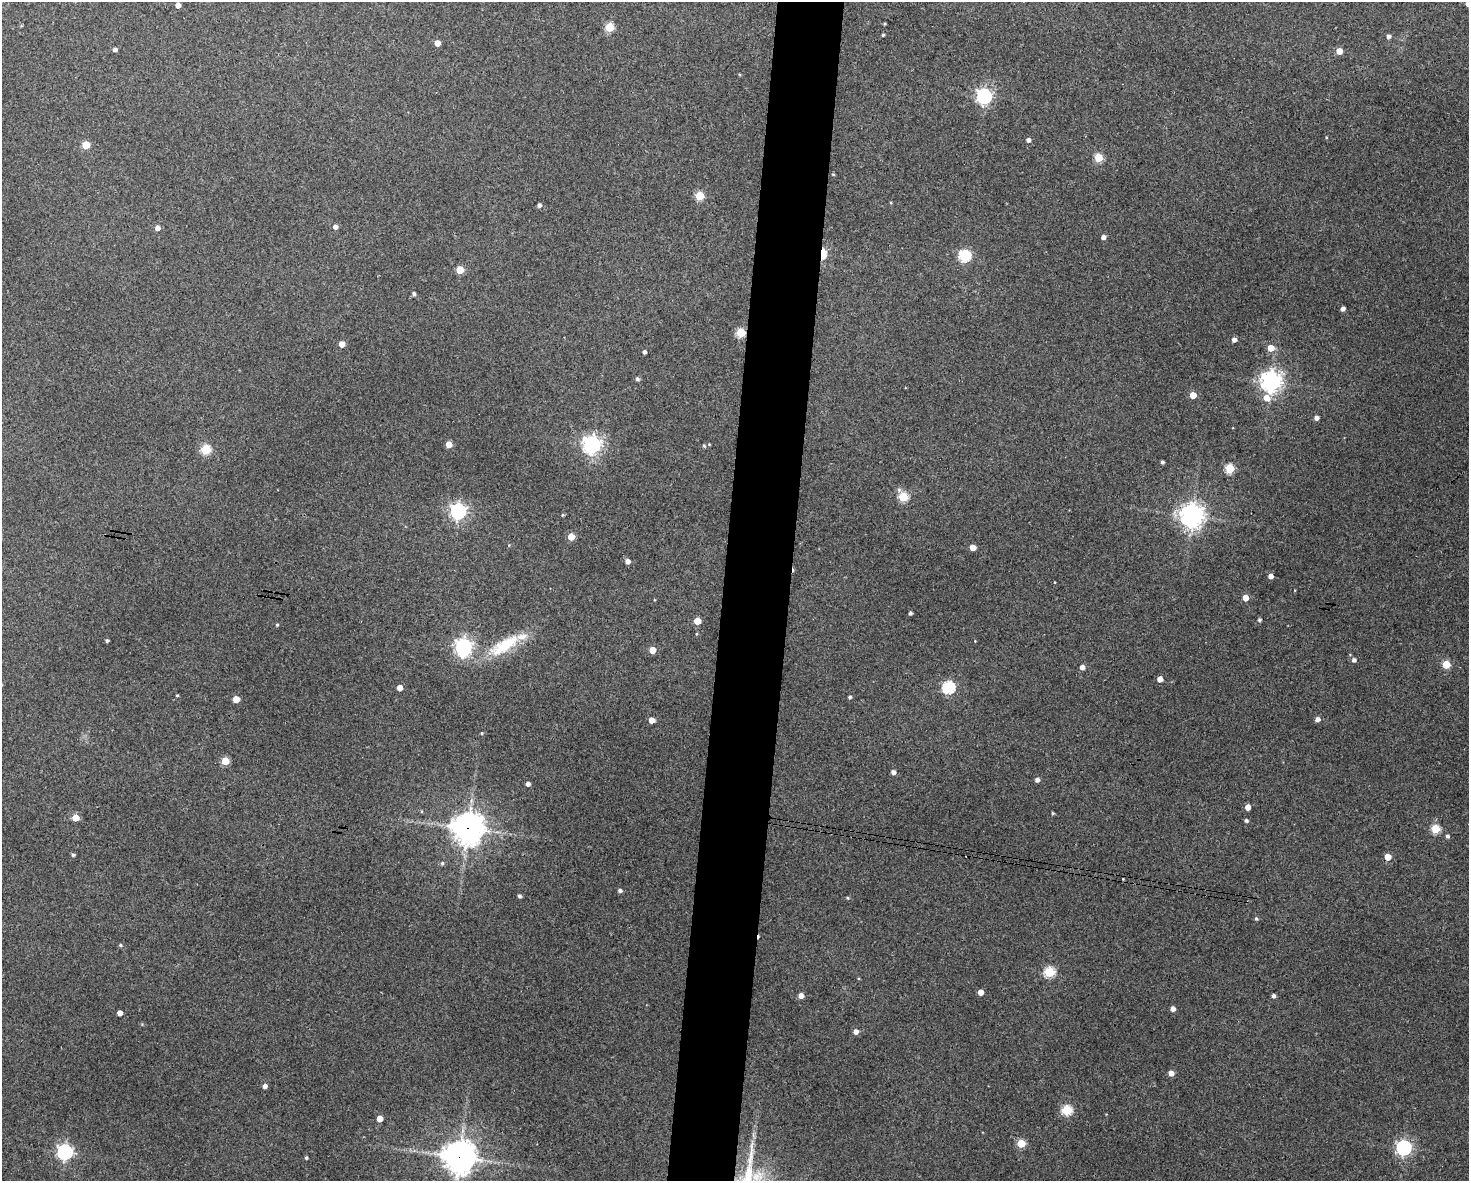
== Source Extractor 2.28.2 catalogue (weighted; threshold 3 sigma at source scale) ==
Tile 8 of 3 x 4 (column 2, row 3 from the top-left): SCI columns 1582-3048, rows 1185-2363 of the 4744 x 4723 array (HDU 1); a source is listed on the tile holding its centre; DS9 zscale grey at full resolution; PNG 1471 x 1183 px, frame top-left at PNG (2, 2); no overlay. Shown black and unused: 5% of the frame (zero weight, under 3 of 4 exposures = <1% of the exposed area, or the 3 px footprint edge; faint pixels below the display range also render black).
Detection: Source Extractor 2.28.2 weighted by HDU 2 'WHT'; one run over the whole footprint, this tile lists its part. Background 0.124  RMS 0.0062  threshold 0.0281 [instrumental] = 3 sigma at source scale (4.5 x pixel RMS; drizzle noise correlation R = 1.50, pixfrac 1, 0.05/0.05 arcsec/px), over >= 5 px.
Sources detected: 109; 2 cosmic-ray / hot-pixel residue — not listed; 1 inside a brighter listed object's ellipse — not listed separately; the other 106 listed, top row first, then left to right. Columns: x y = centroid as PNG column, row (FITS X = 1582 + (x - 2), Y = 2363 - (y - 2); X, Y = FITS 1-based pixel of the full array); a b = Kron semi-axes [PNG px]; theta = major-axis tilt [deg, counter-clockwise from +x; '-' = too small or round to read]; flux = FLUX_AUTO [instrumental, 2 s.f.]
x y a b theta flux
1468 4 5 5 - 1.9
178 5 4 4 - 4
884 24 4 3 - 0.63
610 27 5 5 - 32
883 35 3 3 - 0.72
1388 36 4 4 - 2
437 43 4 4 - 5.7
115 49 4 4 - 2.1
1339 51 4 4 - 8.2
984 96 6 6 - 200
1326 137 4 3 - 0.47
1028 140 4 4 - 2.2
86 145 5 5 - 19
1098 158 5 5 - 26
833 174 4 4 - 0.67
700 196 5 5 - 27
539 205 4 4 - 1.9
335 227 5 5 - 2.6
157 228 5 5 - 3.3
1103 237 4 4 - 2.6
823 253 9 5 -90 16
964 256 6 6 - 68
460 270 5 5 - 19
414 294 4 4 - 1.5
1343 309 4 4 - 2.5
741 333 5 5 - 33
1234 340 4 4 - 2.7
342 344 5 4 - 6.6
1271 348 5 5 - 8.6
644 352 4 3 - 1.4
637 379 5 4 - 1.5
1271 381 7 7 - 410
1193 395 5 4 - 9.6
1267 398 7 6 - 7.3
1316 418 4 4 - 2.7
449 444 5 4 - 7.7
592 444 7 7 - 290
704 446 5 4 - 0.88
205 449 5 5 - 42
1162 462 4 3 - 1.3
1230 468 5 5 - 33
903 497 6 5 - 35
458 511 6 6 - 200
563 515 4 4 - 0.65
1192 516 8 8 - 520
571 537 5 5 - 12
973 547 5 4 - 7
627 561 5 5 - 3.1
1270 576 4 4 - 3.6
1245 598 4 4 - 7.5
910 613 4 3 - 1.5
1259 620 4 4 - 1.2
697 621 5 5 - 12
277 625 4 3 - 0.73
107 641 3 3 - 1.1
975 641 3 3 - 0.36
505 645 46 15 31 27
463 647 8 6 -78 230
652 650 5 4 - 8.6
1354 660 5 5 - 2.1
1446 664 5 5 - 22
1082 667 5 4 - 2.9
1160 679 4 4 - 5.3
400 687 4 4 - 5.6
948 687 6 6 - 79
177 695 4 3 - 0.57
850 697 4 4 - 1.2
236 699 5 4 - 12
1317 719 5 4 - 3.2
652 720 5 4 - 5.9
482 733 3 3 - 0.55
225 761 5 5 - 17
893 772 4 4 - 2.8
1037 780 5 4 - 2.2
528 784 4 4 - 2.4
1248 807 4 4 - 5
1053 813 4 3 - 0.73
76 818 5 5 - 9.8
1246 820 4 3 - 1.3
468 828 11 11 - 780
1435 829 5 5 - 30
1447 836 5 4 - 1.5
73 855 4 4 - 1.1
1387 857 5 4 - 8.9
442 863 5 4 - 1.1
620 890 5 4 - 1.6
519 896 4 4 - 1.5
847 898 4 4 - 0.66
1256 919 5 4 - 0.88
120 945 5 4 - 0.85
1049 972 5 5 - 47
981 992 4 4 - 5.8
801 996 4 4 - 4.7
1273 996 4 4 - 1.9
1173 1009 4 4 - 3.3
120 1013 4 4 - 3.8
856 1032 5 5 - 3.6
1171 1073 4 4 - 4.4
265 1086 5 4 - 2.3
1067 1110 5 5 - 46
380 1118 5 4 - 7.1
1021 1143 5 5 - 23
1404 1147 6 6 - 170
65 1152 6 6 - 170
459 1157 10 10 - 970
306 1158 4 3 - 1
Overlapping masked pixels (flux is a lower limit): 4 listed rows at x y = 823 253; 741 333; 468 828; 459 1157
Isophote crosses this tile's border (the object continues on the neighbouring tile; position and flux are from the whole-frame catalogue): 1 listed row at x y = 1468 4